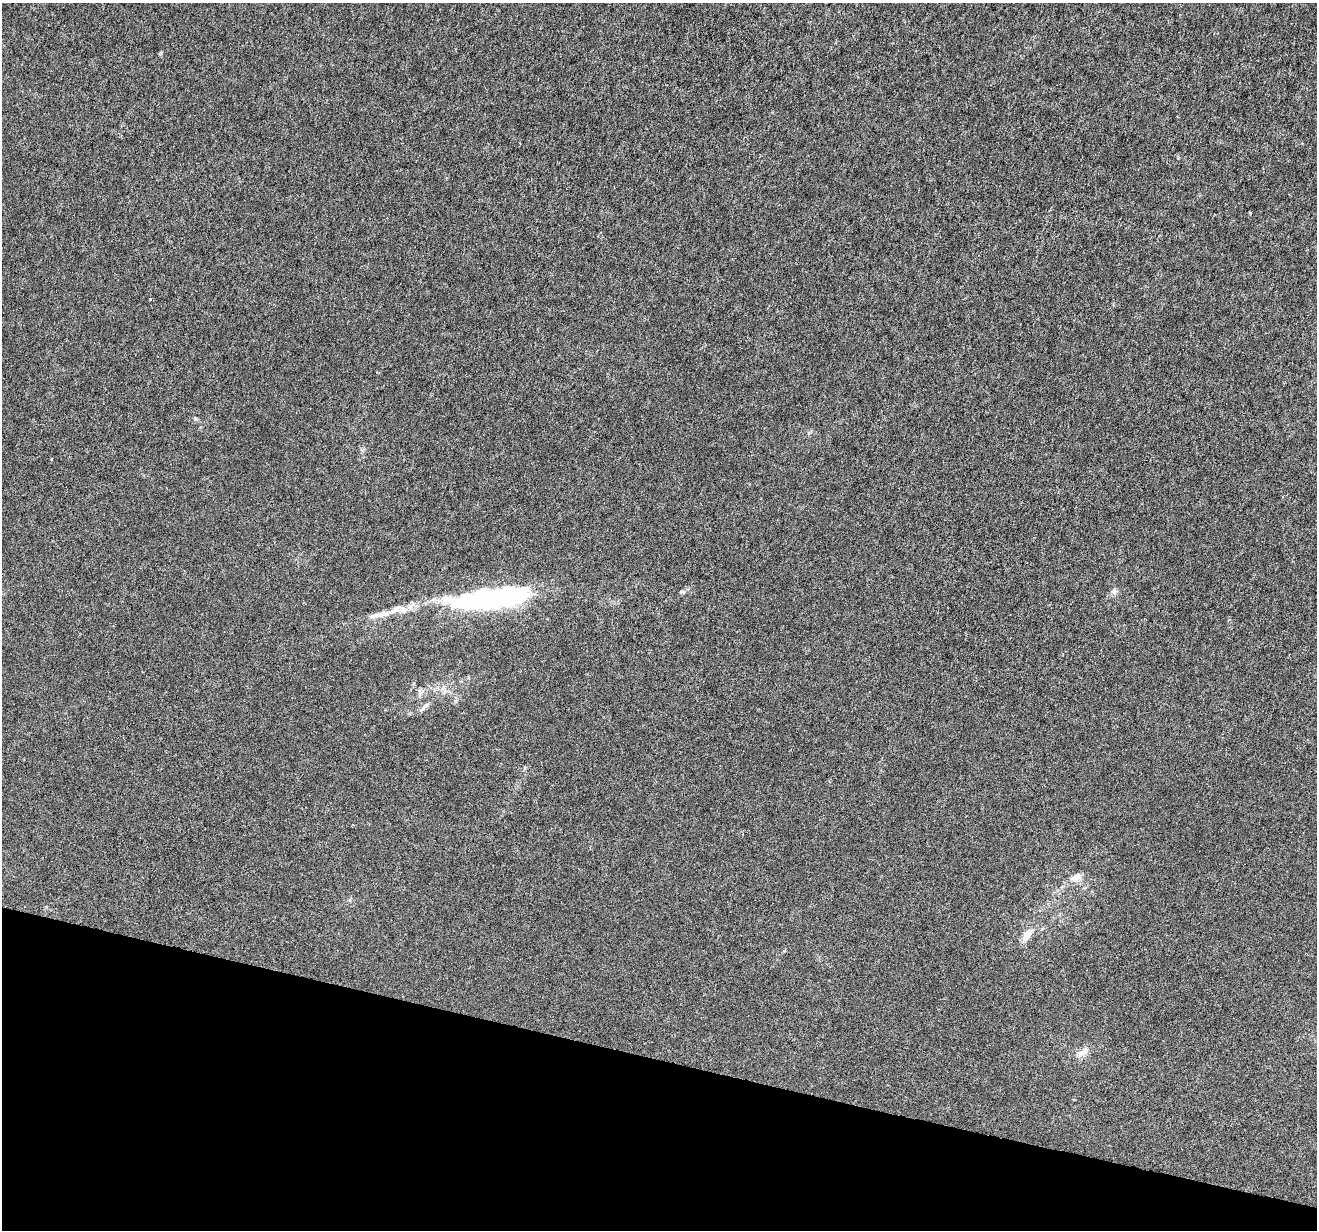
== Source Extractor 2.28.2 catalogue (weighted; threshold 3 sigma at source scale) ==
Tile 15 of 4 x 4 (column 3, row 4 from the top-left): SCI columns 2641-3955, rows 283-1510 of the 5271 x 5418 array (HDU 1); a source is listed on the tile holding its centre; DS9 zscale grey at full resolution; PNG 1319 x 1232 px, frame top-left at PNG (2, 3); no overlay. Shown black and unused: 14% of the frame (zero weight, under 4 of 8 exposures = <1% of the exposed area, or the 3 px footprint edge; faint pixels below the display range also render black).
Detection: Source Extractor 2.28.2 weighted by HDU 2 'WHT'; one run over the whole footprint, this tile lists its part. Background -1.52e-05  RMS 7.5e-04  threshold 0.00307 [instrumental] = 3 sigma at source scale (4.09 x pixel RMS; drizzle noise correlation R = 1.36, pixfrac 0.8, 0.0396/0.0396 arcsec/px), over >= 5 px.
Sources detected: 13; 1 inside a brighter object's white glare — not listed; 1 inside a brighter listed object's ellipse — not listed separately; the other 11 listed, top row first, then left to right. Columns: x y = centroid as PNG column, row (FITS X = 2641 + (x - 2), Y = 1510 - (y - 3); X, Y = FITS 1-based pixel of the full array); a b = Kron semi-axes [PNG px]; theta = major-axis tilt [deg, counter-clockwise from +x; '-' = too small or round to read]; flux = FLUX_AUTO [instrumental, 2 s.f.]
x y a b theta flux
195 419 6 5 - 0.11
1114 591 8 8 - 0.23
682 592 8 4 0 0.12
483 601 74 21 7 14
378 615 37 7 13 1
420 693 7 5 49 0.17
425 706 16 5 47 0.28
1076 877 16 8 23 0.5
1026 935 20 9 57 0.68
784 951 5 3 - 0.065
1084 1052 9 7 -13 0.33
Unlisted compact peaks at least as high as the median listed source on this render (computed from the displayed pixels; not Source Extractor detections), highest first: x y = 150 299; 1250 213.